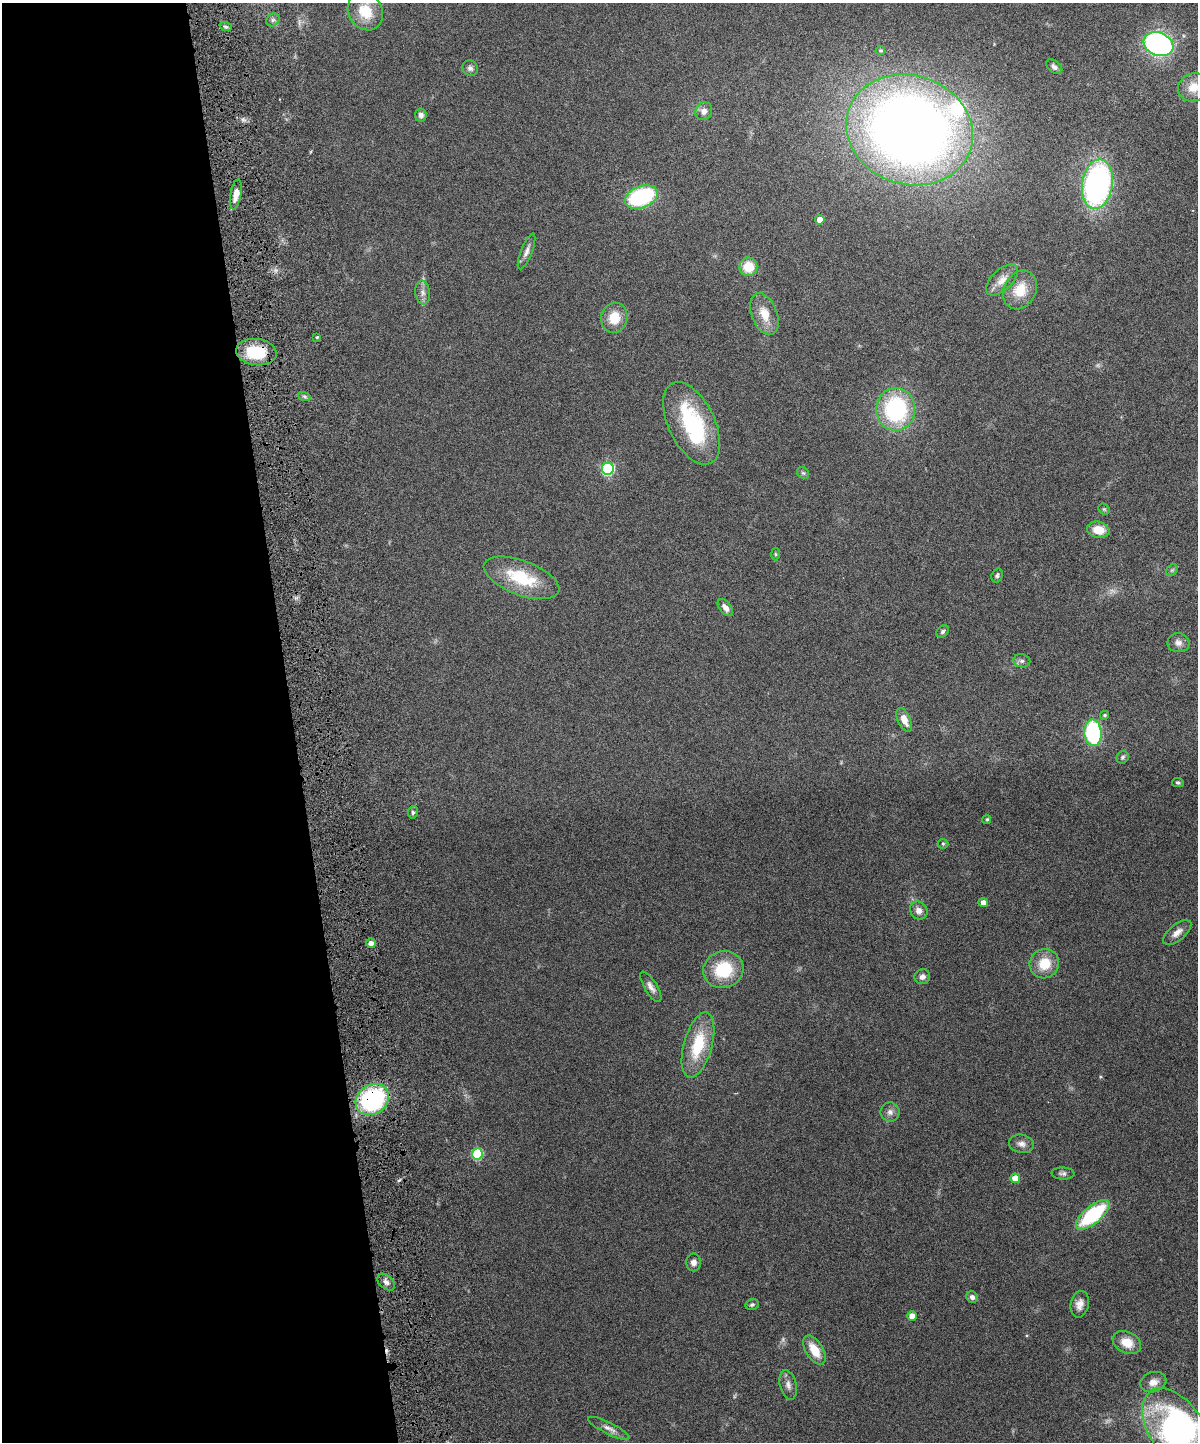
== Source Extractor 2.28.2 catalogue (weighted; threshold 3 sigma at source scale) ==
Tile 5 of 4 x 3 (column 1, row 2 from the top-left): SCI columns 62-1257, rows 1602-3041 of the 4909 x 4747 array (HDU 1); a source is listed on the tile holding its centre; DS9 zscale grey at full resolution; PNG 1200 x 1444 px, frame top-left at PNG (2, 3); each listed source drawn as its Kron ellipse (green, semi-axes under 4 px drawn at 4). Shown black and unused: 24% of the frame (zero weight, under 6 of 12 exposures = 3% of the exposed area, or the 3 px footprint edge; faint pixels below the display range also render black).
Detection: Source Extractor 2.28.2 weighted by HDU 2 'WHT'; one run over the whole footprint, this tile lists its part. Background 0.0912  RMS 0.0045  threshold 0.0184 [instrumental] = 3 sigma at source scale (4.09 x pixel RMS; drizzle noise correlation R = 1.36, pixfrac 0.8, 0.05/0.05 arcsec/px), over >= 5 px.
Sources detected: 81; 3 too faint to see at this stretch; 2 inside a brighter object's white glare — neither listed nor drawn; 1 inside a brighter listed object's ellipse — not listed separately; the other 75 listed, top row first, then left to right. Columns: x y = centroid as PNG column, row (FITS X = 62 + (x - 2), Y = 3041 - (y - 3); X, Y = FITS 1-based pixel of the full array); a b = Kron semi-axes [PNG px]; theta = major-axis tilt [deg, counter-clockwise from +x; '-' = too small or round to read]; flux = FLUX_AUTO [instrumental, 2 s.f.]
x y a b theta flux
365 11 20 17 -56 11
273 20 7 6 - 1.1
226 27 6 4 -18 0.72
1158 44 15 11 -22 94
880 50 5 4 - 0.61
1054 67 9 5 -40 1.4
470 68 8 7 - 1.5
1194 87 16 14 21 6.4
704 111 9 8 - 2.6
421 115 6 6 - 1.5
909 130 64 54 -19 480
1097 184 25 15 81 110
236 194 15 5 80 4.1
641 197 17 10 22 41
820 220 5 4 - 4.1
526 251 19 5 68 2.1
748 267 9 9 - 8.3
1002 280 20 10 44 4.7
1020 290 20 16 63 9.2
423 292 12 7 -84 2.2
764 314 22 12 -69 7.1
614 318 15 13 76 8.2
317 337 3 3 - 0.54
256 352 20 13 -7 18
304 396 7 4 -19 0.73
896 409 21 19 88 48
691 423 44 23 -65 38
608 469 6 6 - 52
803 473 6 5 - 0.75
1104 509 6 5 - 0.61
1098 530 11 8 -13 6.6
775 554 6 4 -88 0.53
1172 570 6 5 - 0.81
997 575 7 5 72 0.91
521 578 40 17 -21 22
725 608 10 6 -51 2.3
943 631 7 5 47 0.91
1178 643 11 9 -8 2.3
1022 661 8 6 -13 1.3
1104 715 4 4 - 0.66
904 720 13 6 -66 4
1093 733 13 8 -85 46
1123 757 6 5 - 0.86
1178 783 6 4 -9 0.75
413 812 6 5 - 0.85
987 819 4 4 - 0.74
943 844 5 5 - 0.57
983 903 4 4 - 2.9
919 911 9 8 - 2.5
1177 932 17 8 39 3
371 943 5 4 - 2.8
1044 964 15 14 - 9.4
723 970 20 18 20 19
922 977 8 7 - 1.7
651 987 17 6 -59 2.3
698 1045 34 14 74 19
372 1099 18 14 33 57
890 1112 9 9 - 2
1022 1144 13 9 -10 2.4
477 1154 5 5 - 25
1063 1173 11 6 -2 1.3
1015 1178 5 5 - 5.3
1093 1215 21 8 40 36
693 1262 9 7 88 2.3
386 1282 10 6 -42 2.1
972 1297 6 5 - 1.5
1080 1304 13 9 77 3.1
752 1305 7 5 13 0.82
912 1316 4 4 - 3.7
1127 1342 15 10 -25 6.7
814 1350 16 8 -58 7.9
1153 1382 13 10 17 3.2
788 1385 15 8 -76 2.4
609 1428 23 6 -26 2.7
1177 1430 47 27 -55 140
Overlapping masked pixels (flux is a lower limit): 2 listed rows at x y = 256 352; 372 1099
Isophote crosses this tile's border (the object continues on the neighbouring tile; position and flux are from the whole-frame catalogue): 2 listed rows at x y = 1194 87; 1177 1430